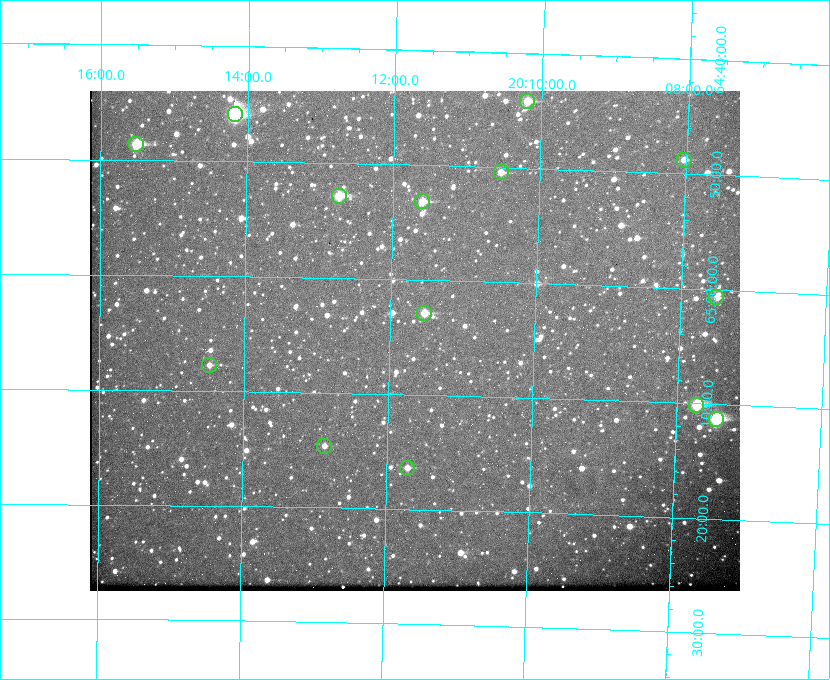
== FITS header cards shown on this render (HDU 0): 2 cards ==
NAXIS1  =                  650
NAXIS2  =                  500

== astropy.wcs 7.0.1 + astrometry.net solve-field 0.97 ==
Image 650 x 500 px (HDU 0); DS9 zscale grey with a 90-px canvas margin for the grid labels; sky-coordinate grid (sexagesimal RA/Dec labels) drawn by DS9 from the SOLVED WCS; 14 Tycho-2 reference stars matched to detected sources circled (green)
Header WCS: none
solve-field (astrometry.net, Tycho-2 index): SOLVED blind (the file carries no WCS)
Solved WCS: RA---TAN-SIP/DEC--TAN-SIP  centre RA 20:11:39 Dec +65:05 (302.91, +65.09 deg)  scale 5.23 arcsec/px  FOV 56.7' x 43.6'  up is +179 deg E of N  parity flipped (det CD > 0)
(file carries no celestial WCS; the grid is the blind solution)
Tycho-2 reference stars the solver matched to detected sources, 14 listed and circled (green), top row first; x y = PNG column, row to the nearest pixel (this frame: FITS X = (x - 90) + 1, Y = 500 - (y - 91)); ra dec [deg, ICRS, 3 dp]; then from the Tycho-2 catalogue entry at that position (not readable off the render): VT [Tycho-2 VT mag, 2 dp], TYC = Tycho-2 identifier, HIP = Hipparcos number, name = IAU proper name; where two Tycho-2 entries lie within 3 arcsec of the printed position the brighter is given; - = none
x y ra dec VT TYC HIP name
527 101 302.549 +64.736 9.65 4240-950-1 - -
235 114 303.544 +64.765 7.36 4240-620-1 99731 -
136 144 303.878 +64.810 8.93 4240-794-1 - -
684 160 302.008 +64.813 10.38 4240-809-1 - -
501 172 302.633 +64.841 10.69 4240-985-1 - -
339 196 303.184 +64.880 9.02 4240-488-1 - -
422 201 302.897 +64.886 9.40 4240-717-1 - -
716 297 301.878 +65.011 10.80 4240-59-1 - -
424 313 302.882 +65.048 10.25 4240-98-1 - -
209 365 303.620 +65.129 11.18 4240-34-1 - -
696 405 301.932 +65.168 8.01 4240-866-1 99147 -
716 419 301.862 +65.188 7.70 4240-604-1 99125 -
324 446 303.217 +65.244 11.17 4240-236-1 - -
407 468 302.928 +65.273 10.74 4240-760-1 - -